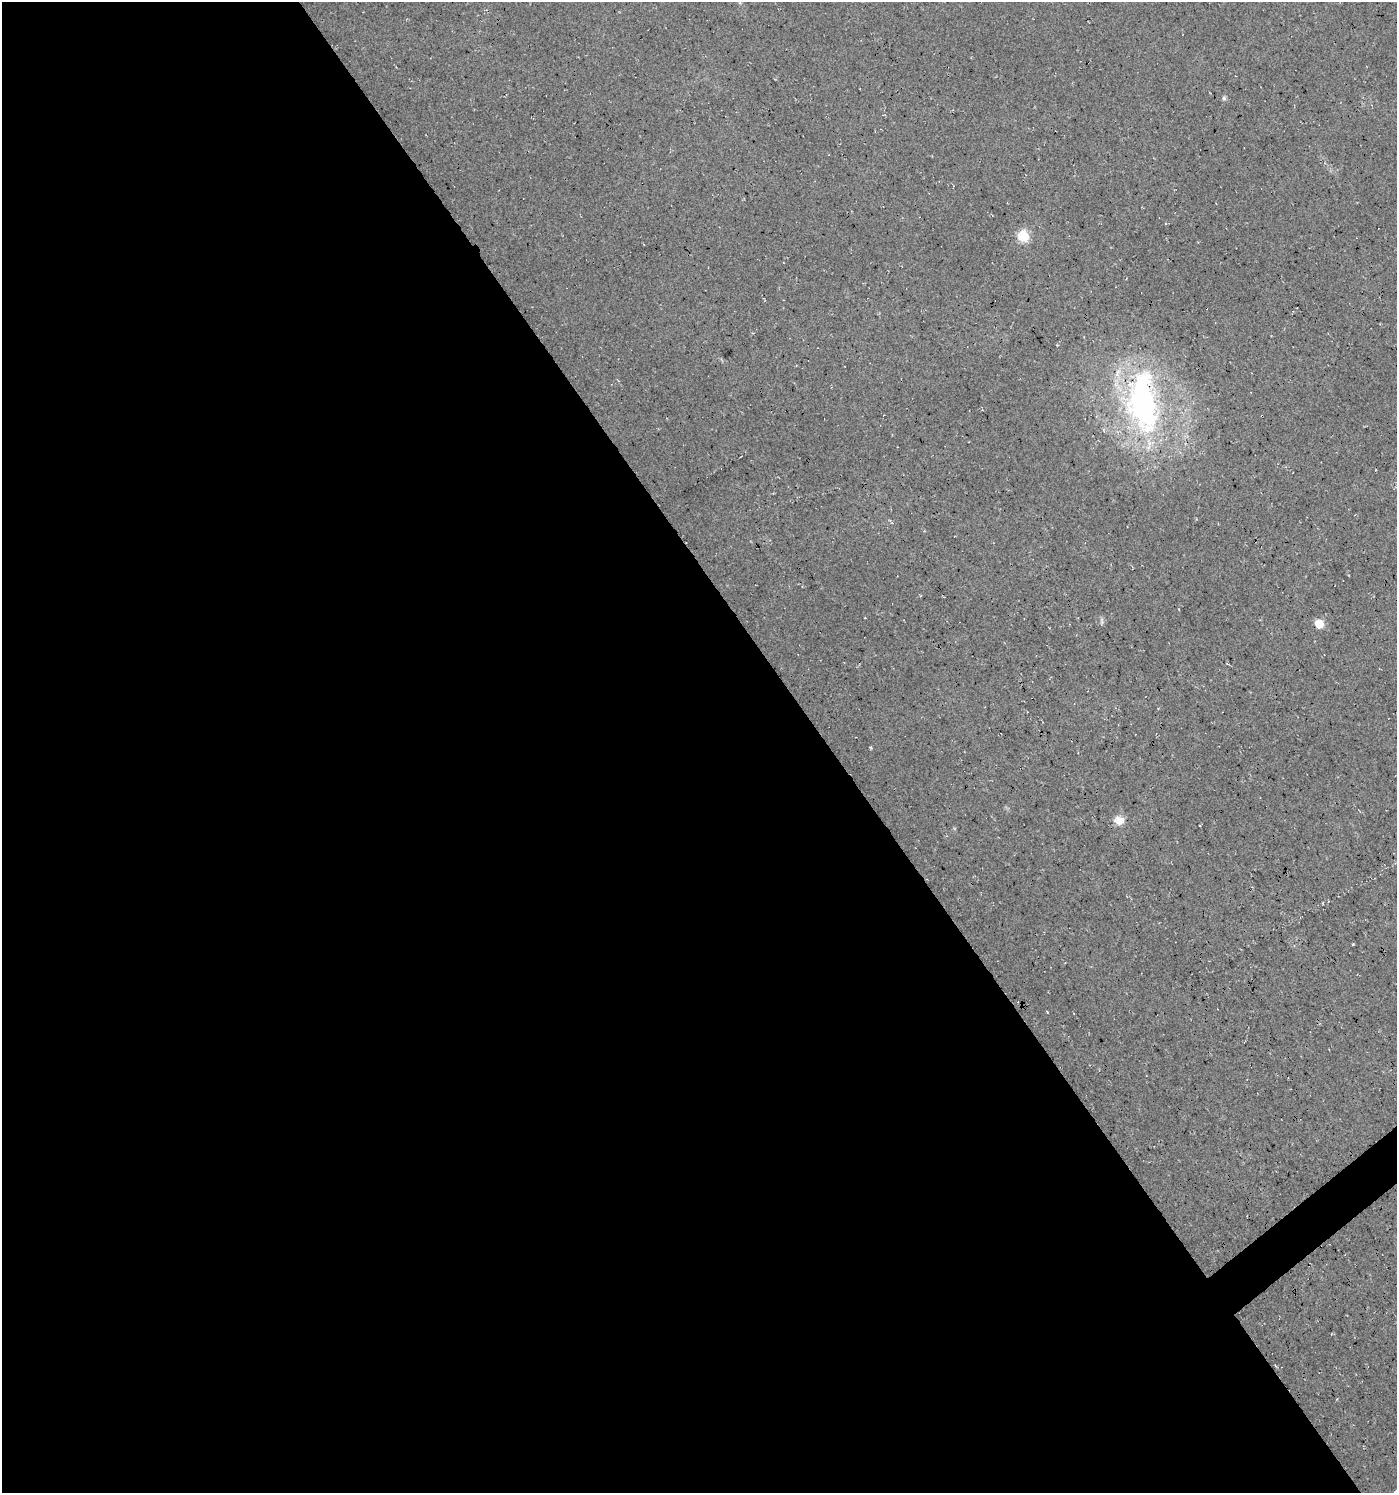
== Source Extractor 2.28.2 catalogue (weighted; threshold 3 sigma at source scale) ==
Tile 9 of 4 x 4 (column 1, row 3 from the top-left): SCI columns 131-1525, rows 1495-2985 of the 5906 x 5968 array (HDU 1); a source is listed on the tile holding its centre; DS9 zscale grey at full resolution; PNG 1399 x 1495 px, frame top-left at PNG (2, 2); no overlay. Shown black and unused: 60% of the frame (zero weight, under 3 of 4 exposures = <1% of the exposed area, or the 3 px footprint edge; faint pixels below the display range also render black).
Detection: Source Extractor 2.28.2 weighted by HDU 2 'WHT'; one run over the whole footprint, this tile lists its part. Background 0.022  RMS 0.0063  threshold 0.0281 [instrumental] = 3 sigma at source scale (4.5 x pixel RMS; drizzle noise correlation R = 1.50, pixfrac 1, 0.0396/0.0396 arcsec/px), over >= 5 px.
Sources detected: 6; all 6 listed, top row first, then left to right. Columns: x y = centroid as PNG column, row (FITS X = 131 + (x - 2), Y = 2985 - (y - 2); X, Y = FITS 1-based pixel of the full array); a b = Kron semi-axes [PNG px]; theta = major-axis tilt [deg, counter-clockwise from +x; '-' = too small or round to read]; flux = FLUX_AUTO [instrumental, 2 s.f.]
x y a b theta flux
1224 98 5 5 - 1.6
1023 235 6 6 - 50
1143 402 76 35 -83 160
1102 620 10 4 -77 1.3
1319 623 6 5 - 20
1119 820 11 9 -7 6.5
Overlapping masked pixels (flux is a lower limit): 1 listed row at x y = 1143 402